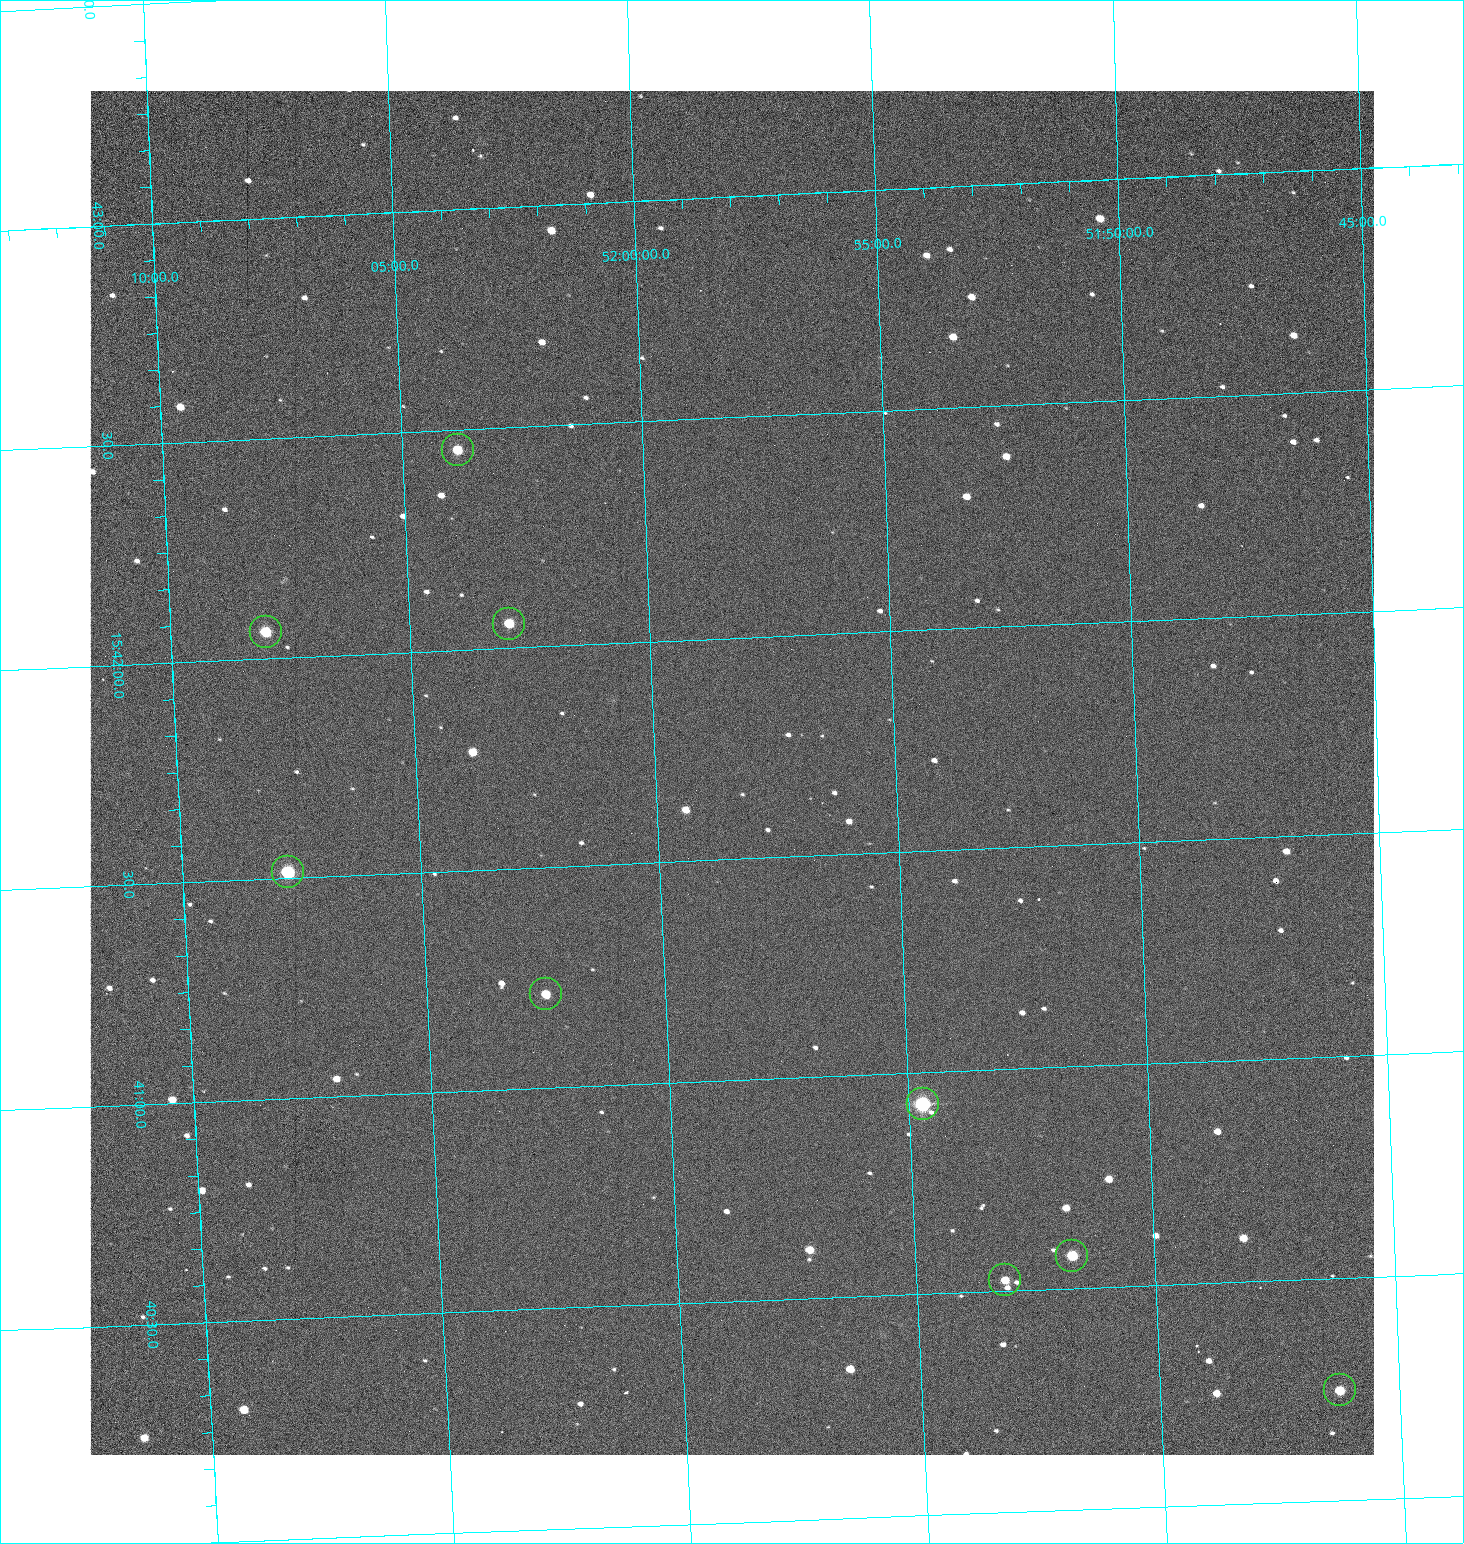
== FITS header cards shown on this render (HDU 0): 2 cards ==
NAXIS1  =                 1284 /fastest changing axis
NAXIS2  =                 1364 /next to fastest changing axis

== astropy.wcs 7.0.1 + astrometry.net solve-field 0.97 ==
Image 1284 x 1364 px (HDU 0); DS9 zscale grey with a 90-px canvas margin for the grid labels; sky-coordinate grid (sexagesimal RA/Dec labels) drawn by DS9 from the SOLVED WCS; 9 Tycho-2 reference stars matched to detected sources circled (green)
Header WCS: RA---TAN/DEC--TAN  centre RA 15:41:42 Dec +51:58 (235.42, +51.97 deg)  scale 1.26 arcsec/px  FOV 26.9' x 28.5'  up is +92 deg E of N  parity flipped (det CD > 0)
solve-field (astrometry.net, Tycho-2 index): VERIFIED the header's WCS against the Tycho-2 star catalogue (9 matches, 0 conflicts) and refined it, rather than solving blind
Solved WCS: RA---TAN-SIP/DEC--TAN-SIP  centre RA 15:41:42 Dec +51:58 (235.42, +51.97 deg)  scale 1.25 arcsec/px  FOV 26.8' x 28.5'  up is +92 deg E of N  parity flipped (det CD > 0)
The solver's refit moves the header's centre by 0.51 arcsec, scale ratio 0.997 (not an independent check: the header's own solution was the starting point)
Tycho-2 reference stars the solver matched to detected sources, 9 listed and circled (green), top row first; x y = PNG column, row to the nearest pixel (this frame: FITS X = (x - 90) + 1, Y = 1364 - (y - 91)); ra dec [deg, ICRS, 3 dp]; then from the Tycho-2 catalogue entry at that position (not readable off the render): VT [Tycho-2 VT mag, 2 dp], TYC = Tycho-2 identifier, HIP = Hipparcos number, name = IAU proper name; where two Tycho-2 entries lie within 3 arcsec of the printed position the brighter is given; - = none
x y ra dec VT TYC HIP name
458 450 235.614 +52.064 11.61 3489-1132-1 - -
509 624 235.514 +52.049 11.19 3489-1407-1 - -
266 632 235.515 +52.133 11.12 3489-1380-1 - -
288 872 235.378 +52.130 9.31 3489-1322-1 76850 -
546 994 235.303 +52.042 11.52 3489-958-1 - -
923 1104 235.232 +51.912 9.59 3489-824-1 - -
1072 1256 235.143 +51.862 10.97 3489-1016-1 - -
1005 1280 235.131 +51.886 12.29 3489-908-1 - -
1340 1390 235.062 +51.771 11.53 3489-1453-1 - -